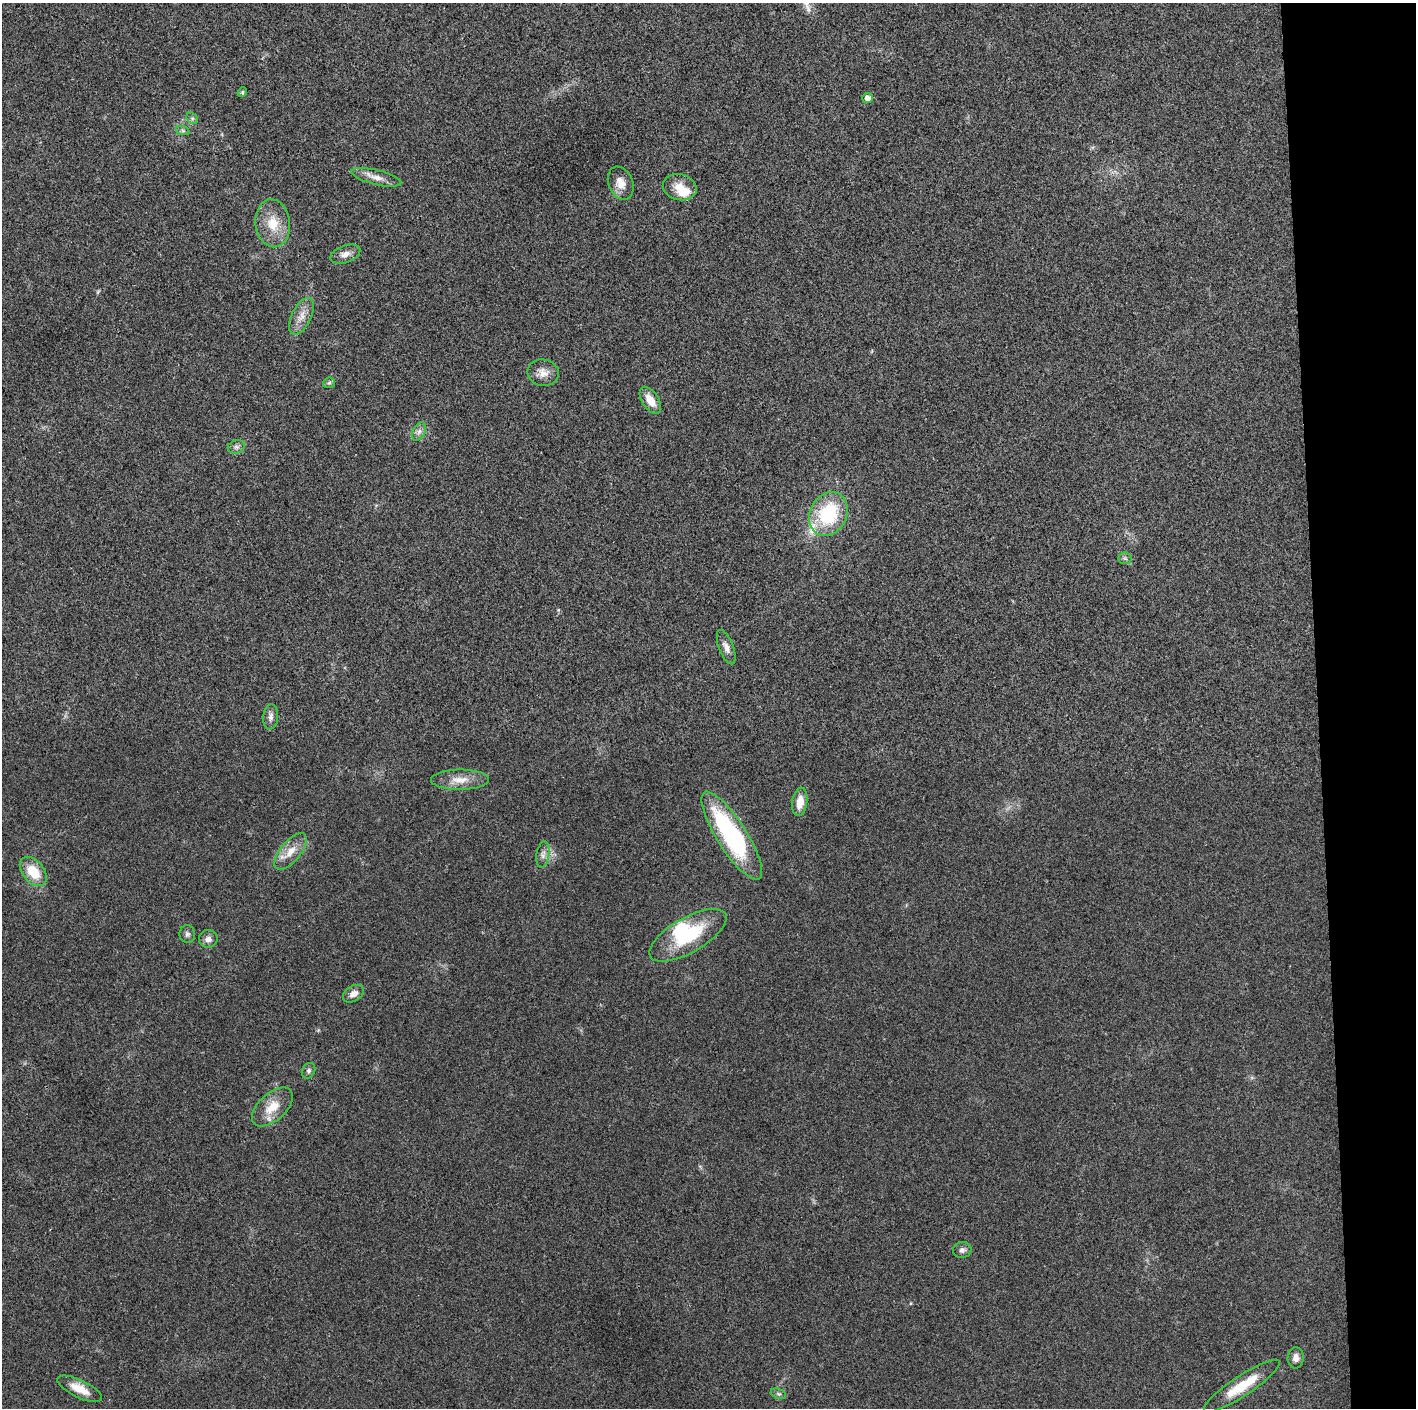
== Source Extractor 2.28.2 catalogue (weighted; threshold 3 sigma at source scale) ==
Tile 6 of 3 x 3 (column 3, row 2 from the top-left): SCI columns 2829-4242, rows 1411-2816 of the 4242 x 4224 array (HDU 1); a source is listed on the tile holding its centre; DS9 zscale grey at full resolution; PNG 1418 x 1410 px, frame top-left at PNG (2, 3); each listed source drawn as its Kron ellipse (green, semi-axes under 4 px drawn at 4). Shown black and unused: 7% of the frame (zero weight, under 3 of 4 exposures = <1% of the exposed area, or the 3 px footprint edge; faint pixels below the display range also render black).
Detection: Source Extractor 2.28.2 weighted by HDU 2 'WHT'; one run over the whole footprint, this tile lists its part. Background 0.0211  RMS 0.0056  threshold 0.0251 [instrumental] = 3 sigma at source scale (4.5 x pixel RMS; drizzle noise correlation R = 1.50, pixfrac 1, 0.05/0.05 arcsec/px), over >= 5 px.
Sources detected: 39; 1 inside a brighter object's white glare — neither listed nor drawn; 2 inside a brighter listed object's ellipse — not listed separately; the other 36 listed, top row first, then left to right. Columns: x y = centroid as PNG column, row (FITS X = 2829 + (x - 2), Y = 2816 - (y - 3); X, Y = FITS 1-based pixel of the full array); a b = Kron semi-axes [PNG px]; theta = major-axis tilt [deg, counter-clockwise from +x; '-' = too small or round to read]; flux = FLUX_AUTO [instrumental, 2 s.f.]
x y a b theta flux
242 92 5 4 - 0.79
867 98 5 5 - 3.7
192 118 6 5 - 1.1
183 131 7 4 -19 1
376 177 25 7 -13 5.4
621 183 17 12 -67 6.2
680 187 17 13 -14 7.5
273 223 24 17 -83 14
345 254 15 8 20 3.9
301 316 20 9 64 6
543 373 16 13 -12 5.4
329 383 6 5 - 0.99
650 400 15 8 -57 7.4
419 431 10 6 63 2.2
236 447 9 6 13 1.8
828 514 23 18 63 37
1125 558 6 6 - 1.3
726 647 18 7 -69 3.8
271 717 13 7 85 2.7
460 780 29 10 1 8.3
800 802 14 7 81 7.5
732 836 51 15 -57 81
291 851 22 10 50 8
543 855 13 6 82 2.9
33 871 17 10 -51 15
187 934 9 7 -80 1.7
688 935 43 17 30 35
208 939 9 9 - 3.1
353 994 11 7 32 3.6
308 1071 8 6 61 1.6
272 1107 24 13 42 11
962 1250 9 8 - 2.3
1296 1358 10 8 87 3.3
1242 1386 45 10 33 18
79 1389 24 8 -26 9.3
778 1394 8 5 -19 1.2